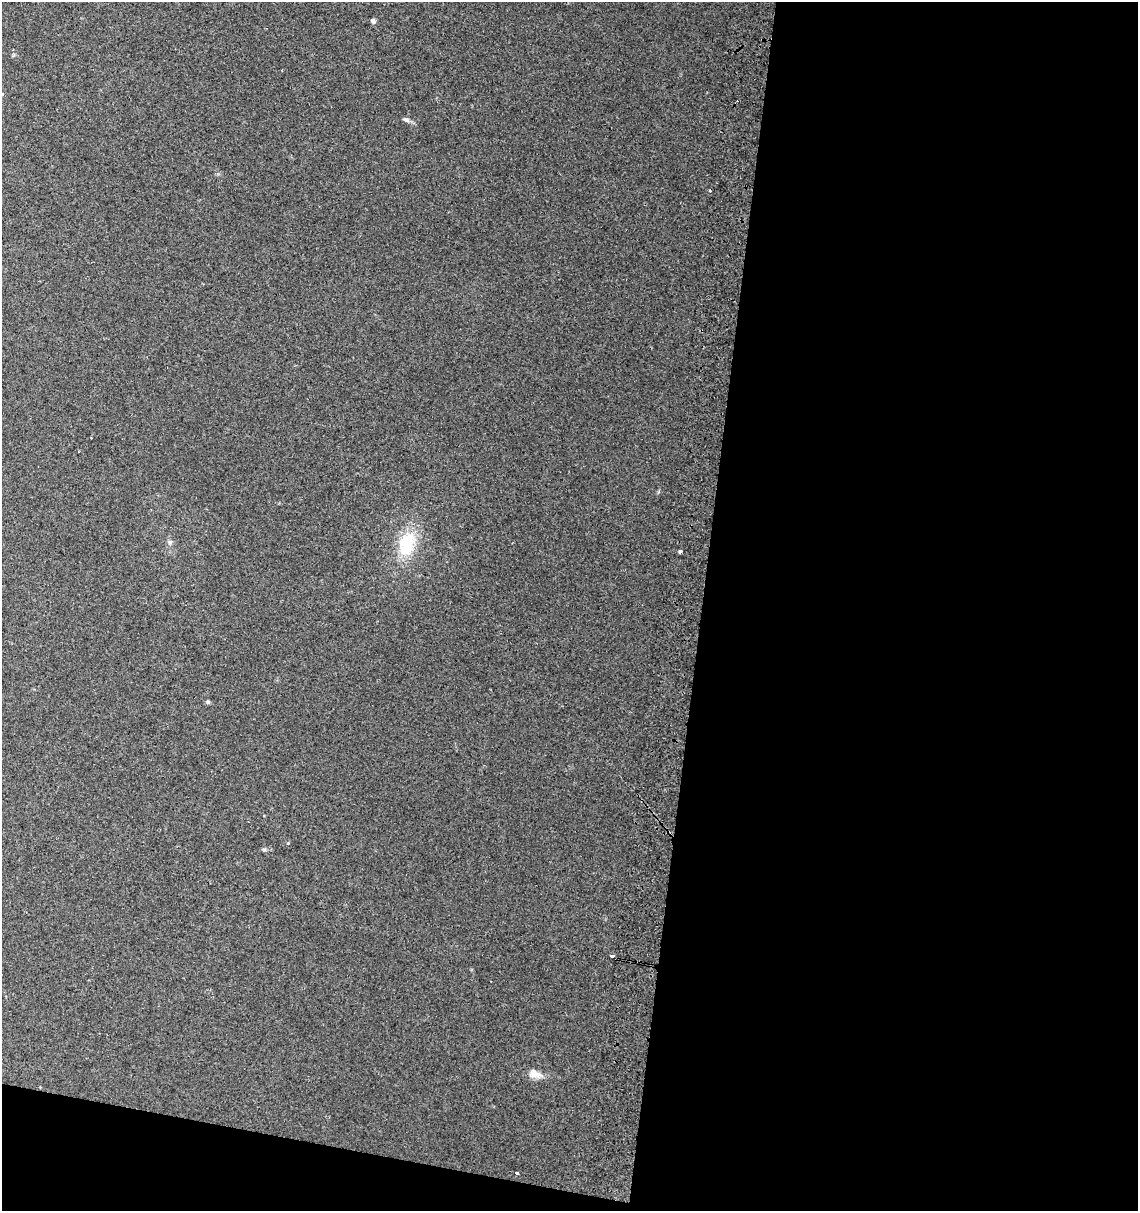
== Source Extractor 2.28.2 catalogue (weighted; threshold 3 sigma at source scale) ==
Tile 16 of 4 x 4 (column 4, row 4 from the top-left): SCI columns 3734-4869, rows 7-1215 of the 5136 x 4857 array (HDU 1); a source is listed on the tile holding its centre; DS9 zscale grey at full resolution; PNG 1140 x 1213 px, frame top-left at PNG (2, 2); no overlay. Shown black and unused: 41% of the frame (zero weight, under 2 of 3 exposures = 2% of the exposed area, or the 3 px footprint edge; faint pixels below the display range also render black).
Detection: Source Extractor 2.28.2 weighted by HDU 2 'WHT'; one run over the whole footprint, this tile lists its part. Background 0.0665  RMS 0.01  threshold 0.0464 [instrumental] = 3 sigma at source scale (4.5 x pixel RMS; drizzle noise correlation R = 1.50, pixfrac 1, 0.0396/0.0396 arcsec/px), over >= 5 px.
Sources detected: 11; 2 cosmic-ray / hot-pixel residue — not listed; the other 9 listed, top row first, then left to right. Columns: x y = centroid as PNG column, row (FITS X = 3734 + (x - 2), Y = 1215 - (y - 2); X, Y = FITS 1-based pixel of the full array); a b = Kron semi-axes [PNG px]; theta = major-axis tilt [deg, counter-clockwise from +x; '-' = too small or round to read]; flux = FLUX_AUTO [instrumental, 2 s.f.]
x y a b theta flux
373 21 5 5 - 3.3
406 120 10 5 -19 2.9
170 542 6 5 - 2.1
407 544 34 21 75 41
680 551 3 3 - 23
208 702 6 5 - 1.5
612 955 4 3 - 8.7
535 1074 18 10 -14 9.7
517 1173 4 3 - 3.7